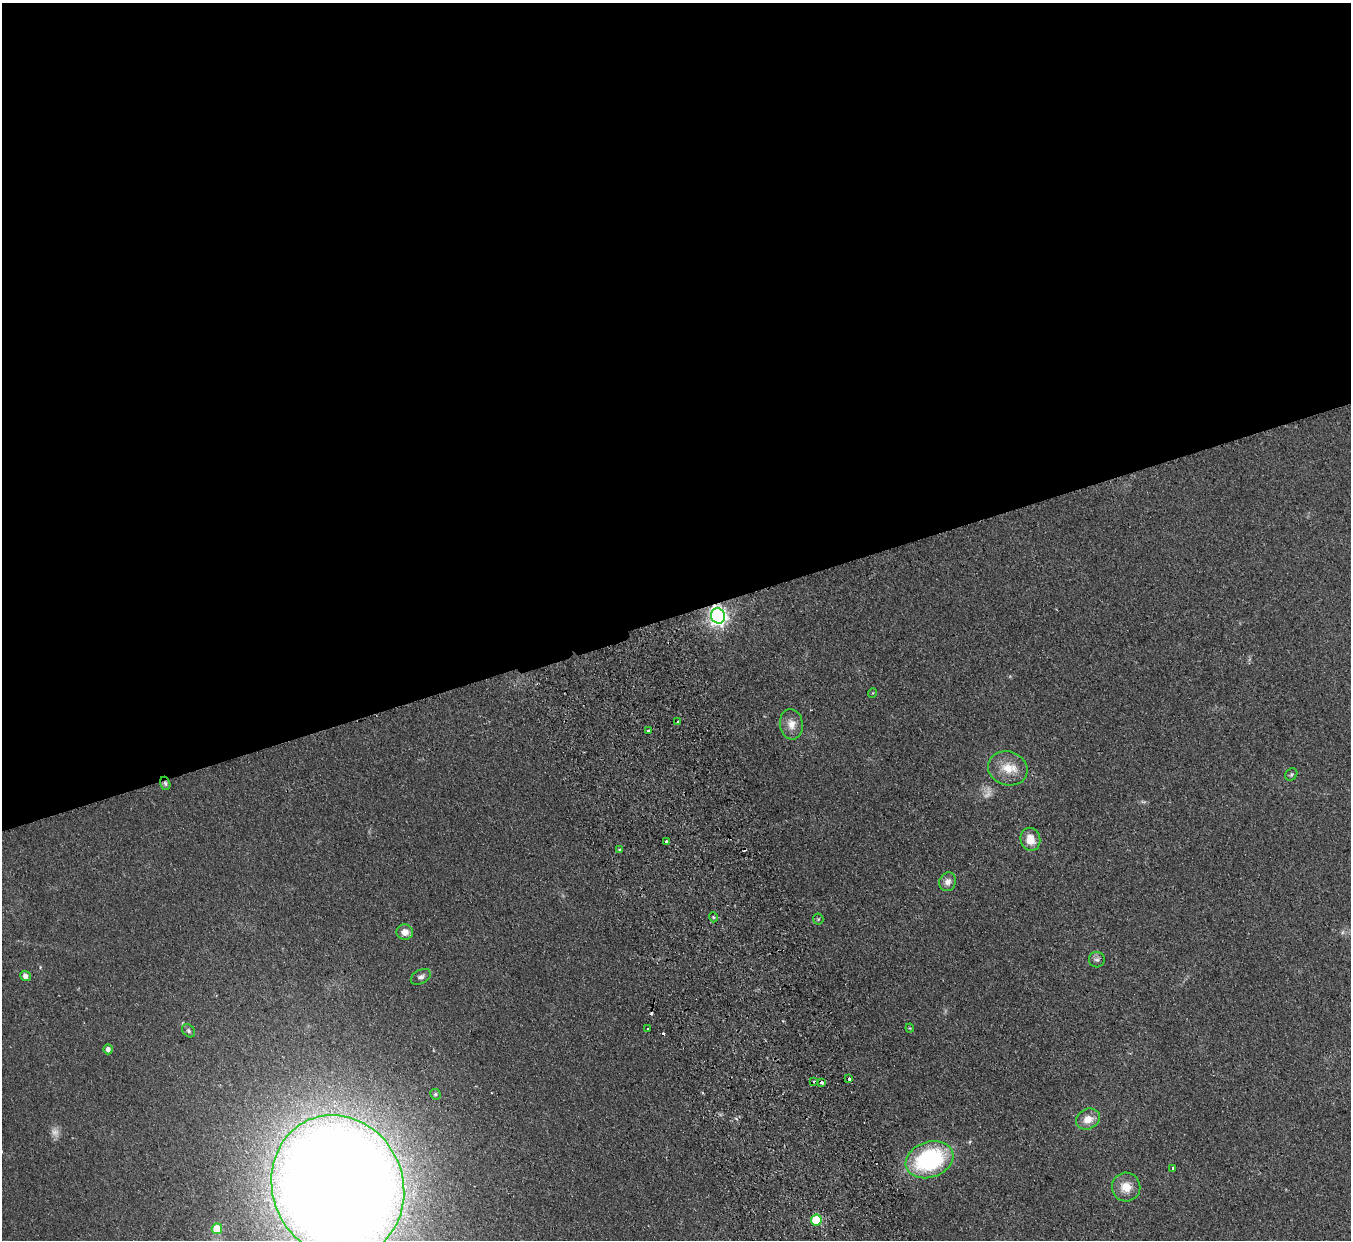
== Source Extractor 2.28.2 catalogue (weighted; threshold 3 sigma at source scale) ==
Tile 2 of 4 x 4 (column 2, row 1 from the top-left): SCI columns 1404-2752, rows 4014-5251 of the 5506 x 5424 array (HDU 1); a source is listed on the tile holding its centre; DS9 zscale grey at full resolution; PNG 1353 x 1242 px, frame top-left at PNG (2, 3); each listed source drawn as its Kron ellipse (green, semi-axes under 4 px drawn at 4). Shown black and unused: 50% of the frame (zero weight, under 2 of 3 exposures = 3% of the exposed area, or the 3 px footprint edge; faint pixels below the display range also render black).
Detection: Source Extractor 2.28.2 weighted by HDU 2 'WHT'; one run over the whole footprint, this tile lists its part. Background 0.0678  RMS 0.0077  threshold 0.0345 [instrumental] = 3 sigma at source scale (4.5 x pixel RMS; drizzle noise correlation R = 1.50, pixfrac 1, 0.05/0.05 arcsec/px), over >= 5 px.
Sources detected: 39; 3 too faint to see at this stretch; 3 cosmic-ray / hot-pixel residue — neither listed nor drawn; the other 33 listed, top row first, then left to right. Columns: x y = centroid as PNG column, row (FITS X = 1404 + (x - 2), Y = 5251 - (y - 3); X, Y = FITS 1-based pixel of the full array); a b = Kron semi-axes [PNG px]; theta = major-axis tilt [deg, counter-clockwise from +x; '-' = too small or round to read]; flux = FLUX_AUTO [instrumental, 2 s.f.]
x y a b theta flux
718 616 7 7 - 330
872 693 5 3 - 0.64
678 721 3 3 - 3.8
791 724 15 11 -82 7.7
648 731 3 3 - 2
1008 768 20 17 -16 15
1291 774 7 5 48 1.3
165 783 7 5 -74 1.6
1030 839 11 10 - 10
666 841 3 3 - 2.9
619 849 3 3 - 1.2
948 882 9 8 - 4.7
713 917 5 3 - 0.85
818 919 5 5 - 1
405 932 8 8 - 5.8
1097 960 8 7 - 2.4
25 976 5 5 - 3.9
421 977 11 7 26 2.9
910 1028 4 4 - 0.73
647 1029 3 2 - 0.74
188 1031 7 5 -49 1.8
108 1049 5 4 - 3
849 1079 3 3 - 10
814 1081 3 3 - 1.5
822 1082 3 3 - 2.9
435 1094 5 5 - 1.5
1088 1119 12 10 25 9
929 1160 24 17 19 97
1173 1168 3 3 - 1.1
338 1186 72 65 -66 2900
1126 1187 14 14 - 11
816 1220 5 5 - 31
217 1229 5 5 - 20
Overlapping masked pixels (flux is a lower limit): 2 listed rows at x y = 718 616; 165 783
Isophote crosses this tile's border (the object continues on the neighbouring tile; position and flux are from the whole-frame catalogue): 1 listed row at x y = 338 1186